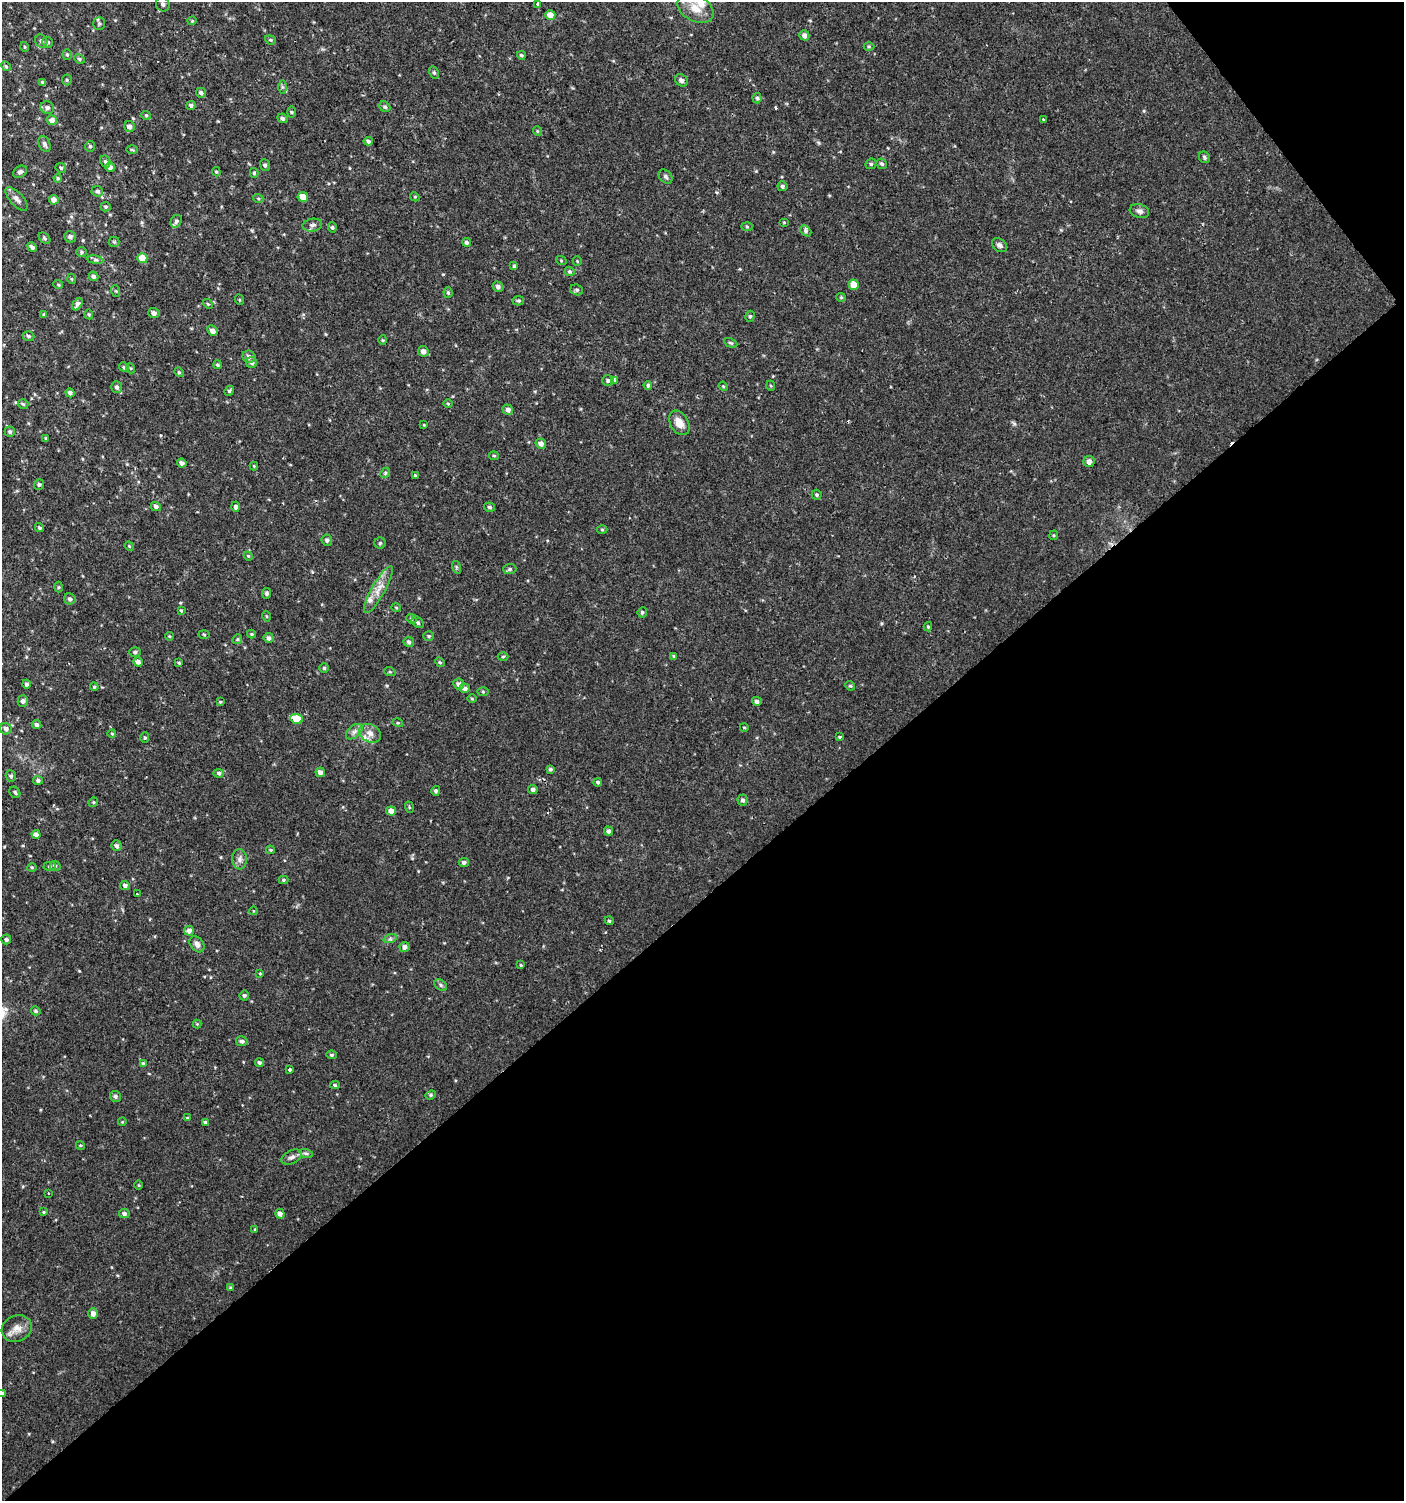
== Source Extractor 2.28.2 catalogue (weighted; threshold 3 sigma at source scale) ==
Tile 12 of 4 x 4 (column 4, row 3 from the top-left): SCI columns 4409-5810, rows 1500-2998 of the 5950 x 5999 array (HDU 1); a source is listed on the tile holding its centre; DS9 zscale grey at full resolution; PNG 1406 x 1503 px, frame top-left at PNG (2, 2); each listed source drawn as its Kron ellipse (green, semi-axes under 4 px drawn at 4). Shown black and unused: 42% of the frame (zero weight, under 2 of 3 exposures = <1% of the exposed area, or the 3 px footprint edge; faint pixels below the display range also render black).
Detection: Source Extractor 2.28.2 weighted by HDU 2 'WHT'; one run over the whole footprint, this tile lists its part. Background 0.0134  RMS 0.0026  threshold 0.0116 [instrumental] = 3 sigma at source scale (4.5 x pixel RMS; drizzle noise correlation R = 1.50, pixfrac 1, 0.0396/0.0396 arcsec/px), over >= 5 px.
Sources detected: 255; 2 cosmic-ray / hot-pixel residue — neither listed nor drawn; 4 inside a brighter listed object's ellipse — not listed separately; the other 249 listed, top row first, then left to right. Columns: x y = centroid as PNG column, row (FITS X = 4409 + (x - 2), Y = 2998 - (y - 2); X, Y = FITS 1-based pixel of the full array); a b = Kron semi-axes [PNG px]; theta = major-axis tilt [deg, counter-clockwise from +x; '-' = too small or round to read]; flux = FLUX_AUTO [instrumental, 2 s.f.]
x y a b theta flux
163 4 7 6 - 0.83
538 4 3 3 - 0.73
696 9 19 12 -28 4.2
550 15 5 5 - 2.1
192 21 4 4 - 0.27
99 23 6 5 - 0.53
804 35 5 5 - 1
270 40 5 4 - 0.36
41 41 7 6 - 0.69
47 42 5 5 - 0.67
869 46 5 3 - 0.27
25 47 5 3 - 0.23
67 55 5 4 - 0.35
521 55 4 3 - 0.37
79 59 5 4 - 0.41
6 66 5 4 - 0.37
434 73 6 4 -62 0.46
67 80 5 5 - 0.39
681 80 7 5 -41 0.85
43 83 4 3 - 0.47
282 87 6 4 -90 0.47
201 93 5 4 - 0.65
757 98 5 4 - 0.42
191 105 4 4 - 0.49
385 107 6 5 - 0.46
47 108 7 6 - 0.81
291 112 6 4 -89 0.28
146 115 4 4 - 0.28
282 118 5 4 - 0.64
52 120 5 5 - 1.2
1043 120 3 3 - 1.4
129 126 5 5 - 0.95
537 131 5 3 - 0.22
368 141 4 3 - 0.61
45 144 8 5 -66 0.7
90 146 5 5 - 0.39
132 150 6 4 -2 0.3
1204 157 6 5 - 0.46
105 161 6 5 - 0.5
871 164 6 5 - 0.39
882 164 5 5 - 0.48
265 165 6 5 - 0.55
110 167 5 4 - 0.9
61 168 5 4 - 0.43
20 172 7 5 31 0.65
216 172 4 4 - 0.35
254 173 5 4 - 0.31
666 177 8 6 -47 0.57
58 178 4 3 - 0.28
782 186 5 5 - 0.47
97 191 6 5 - 0.61
303 197 5 5 - 3.1
415 197 5 3 - 0.23
258 198 5 3 - 0.29
17 199 15 6 -48 1.1
54 200 5 4 - 1.3
106 207 5 4 - 0.38
1139 211 10 7 -16 0.95
176 221 7 5 58 0.51
784 222 5 3 - 0.2
312 225 10 6 9 0.88
747 226 6 4 -2 0.29
332 227 5 4 - 0.35
806 231 6 4 -42 0.49
70 237 6 5 - 0.71
45 238 6 4 -42 0.47
114 242 5 5 - 0.4
466 242 4 4 - 0.48
999 245 8 6 -38 0.8
32 247 5 4 - 0.69
82 252 5 5 - 0.43
142 258 5 5 - 3.9
95 260 8 4 -8 0.48
561 260 5 3 - 0.26
577 261 4 4 - 0.25
514 266 4 4 - 0.36
570 271 5 4 - 0.4
93 276 5 4 - 0.7
72 279 5 3 - 0.24
58 284 5 3 - 0.26
854 285 5 5 - 3.5
498 287 5 5 - 0.76
577 290 6 5 - 0.49
116 291 6 4 -71 0.32
448 293 5 4 - 0.39
841 297 5 4 - 0.3
240 300 5 3 - 0.22
519 301 5 5 - 0.41
77 304 7 4 60 0.88
208 304 5 4 - 0.28
154 313 6 5 - 0.85
44 314 4 3 - 0.39
89 314 5 4 - 0.29
750 316 6 4 74 0.39
212 331 5 4 - 1.1
28 336 6 4 -17 0.51
383 340 4 4 - 0.26
731 343 7 3 -26 0.35
423 351 5 5 - 1.2
249 357 6 6 - 0.93
252 362 5 5 - 0.66
217 365 4 4 - 0.38
124 367 5 4 - 0.33
130 368 5 3 - 0.26
179 372 5 4 - 0.31
608 380 6 5 - 0.59
614 380 3 3 - 1.7
648 385 4 4 - 0.46
723 386 5 3 - 0.24
771 386 5 3 - 0.24
117 387 6 5 - 0.77
229 391 5 4 - 0.43
70 393 5 4 - 0.66
23 404 5 5 - 0.39
448 404 5 3 - 0.26
508 410 5 5 - 0.88
679 423 13 9 -58 2.5
424 425 4 3 - 0.2
10 432 5 5 - 0.52
46 438 4 3 - 0.35
541 444 5 5 - 1.3
494 456 5 4 - 0.32
1089 462 5 5 - 1.2
182 463 5 4 - 0.89
254 466 4 4 - 0.22
385 473 5 4 - 0.37
415 475 3 3 - 1.1
39 484 5 4 - 0.45
817 495 5 5 - 0.41
156 506 5 4 - 0.73
236 507 5 4 - 0.61
489 507 5 4 - 0.48
39 528 4 4 - 0.41
602 529 5 3 - 0.27
1054 535 5 4 - 0.29
327 540 6 5 - 0.67
380 543 5 5 - 0.39
129 546 5 3 - 0.27
248 556 4 4 - 0.28
456 567 6 4 -72 0.37
510 569 6 5 - 0.56
58 587 5 3 - 0.27
378 590 26 7 60 2.9
267 593 5 4 - 0.43
70 599 6 5 - 0.66
396 608 5 3 - 0.23
181 610 4 3 - 0.29
642 612 5 4 - 0.48
266 616 5 3 - 0.22
411 619 5 4 - 0.36
418 622 7 5 -43 0.48
928 627 4 4 - 0.32
204 634 5 3 - 0.28
251 634 4 4 - 0.28
169 636 4 4 - 0.26
429 636 5 4 - 0.36
269 638 5 5 - 0.73
237 639 5 4 - 0.33
409 642 5 5 - 0.59
135 652 5 5 - 0.58
503 656 5 3 - 0.31
674 656 4 4 - 0.34
138 662 5 4 - 0.82
440 662 5 4 - 0.34
179 663 4 4 - 0.29
324 668 5 5 - 0.39
390 672 6 3 -18 0.27
26 684 4 4 - 0.58
459 684 5 5 - 0.93
850 686 5 4 - 0.32
94 687 4 3 - 0.31
465 688 5 4 - 0.81
483 692 6 4 -1 0.31
472 699 5 3 - 0.24
23 701 6 5 - 0.67
757 701 5 4 - 0.69
220 702 4 3 - 0.24
297 719 6 5 - 5.2
398 723 5 3 - 0.24
36 725 5 4 - 0.8
744 727 4 2 - 0.19
6 729 6 5 - 0.89
354 732 9 6 40 0.93
370 733 11 9 -25 1.7
112 734 4 4 - 0.25
840 737 3 3 - 0.41
145 738 5 4 - 0.41
550 769 4 4 - 0.44
320 772 5 4 - 0.97
219 773 5 4 - 0.51
11 776 6 5 - 0.59
38 780 5 4 - 0.48
598 782 4 4 - 0.45
533 790 5 4 - 0.69
436 791 5 4 - 0.58
15 792 6 5 - 0.45
743 800 5 5 - 0.62
93 802 5 4 - 0.32
409 807 6 3 -72 0.26
391 811 5 4 - 1.6
608 831 5 4 - 0.68
36 834 4 4 - 0.9
117 846 5 5 - 0.74
270 850 4 3 - 0.29
239 859 10 7 89 1.1
464 862 5 4 - 0.61
50 866 6 4 -1 0.42
55 866 5 5 - 0.45
32 867 5 3 - 0.23
284 880 5 4 - 0.39
125 885 5 4 - 0.74
137 894 3 3 - 0.37
253 911 4 3 - 0.18
609 921 4 4 - 0.34
189 931 5 5 - 1.2
6 939 5 5 - 0.53
390 939 7 4 18 0.49
197 944 9 6 -53 1.1
404 947 5 5 - 0.94
521 965 4 3 - 0.25
260 973 3 3 - 0.22
441 985 7 5 -38 0.49
244 995 5 5 - 0.49
36 1011 5 4 - 0.45
197 1024 4 4 - 0.24
242 1041 6 5 - 0.74
332 1055 5 4 - 0.36
143 1063 4 4 - 0.33
259 1063 4 4 - 0.57
289 1069 3 3 - 1.2
335 1085 5 4 - 0.36
431 1095 5 4 - 0.36
115 1096 6 5 - 0.58
187 1118 4 3 - 0.25
122 1122 4 3 - 0.19
205 1122 4 4 - 0.51
80 1145 4 3 - 0.27
306 1153 7 4 -19 0.44
292 1157 11 6 28 1.1
139 1185 5 3 - 0.23
49 1194 3 3 - 1
44 1212 4 3 - 0.3
124 1213 5 5 - 0.74
280 1214 5 4 - 1
255 1229 3 3 - 0.58
231 1288 4 4 - 0.35
93 1313 5 5 - 1.4
17 1329 15 13 28 2.5
2 1394 4 4 - 0.55
Isophote crosses this tile's border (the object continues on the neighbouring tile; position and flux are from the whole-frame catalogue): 3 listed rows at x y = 163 4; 696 9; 2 1394